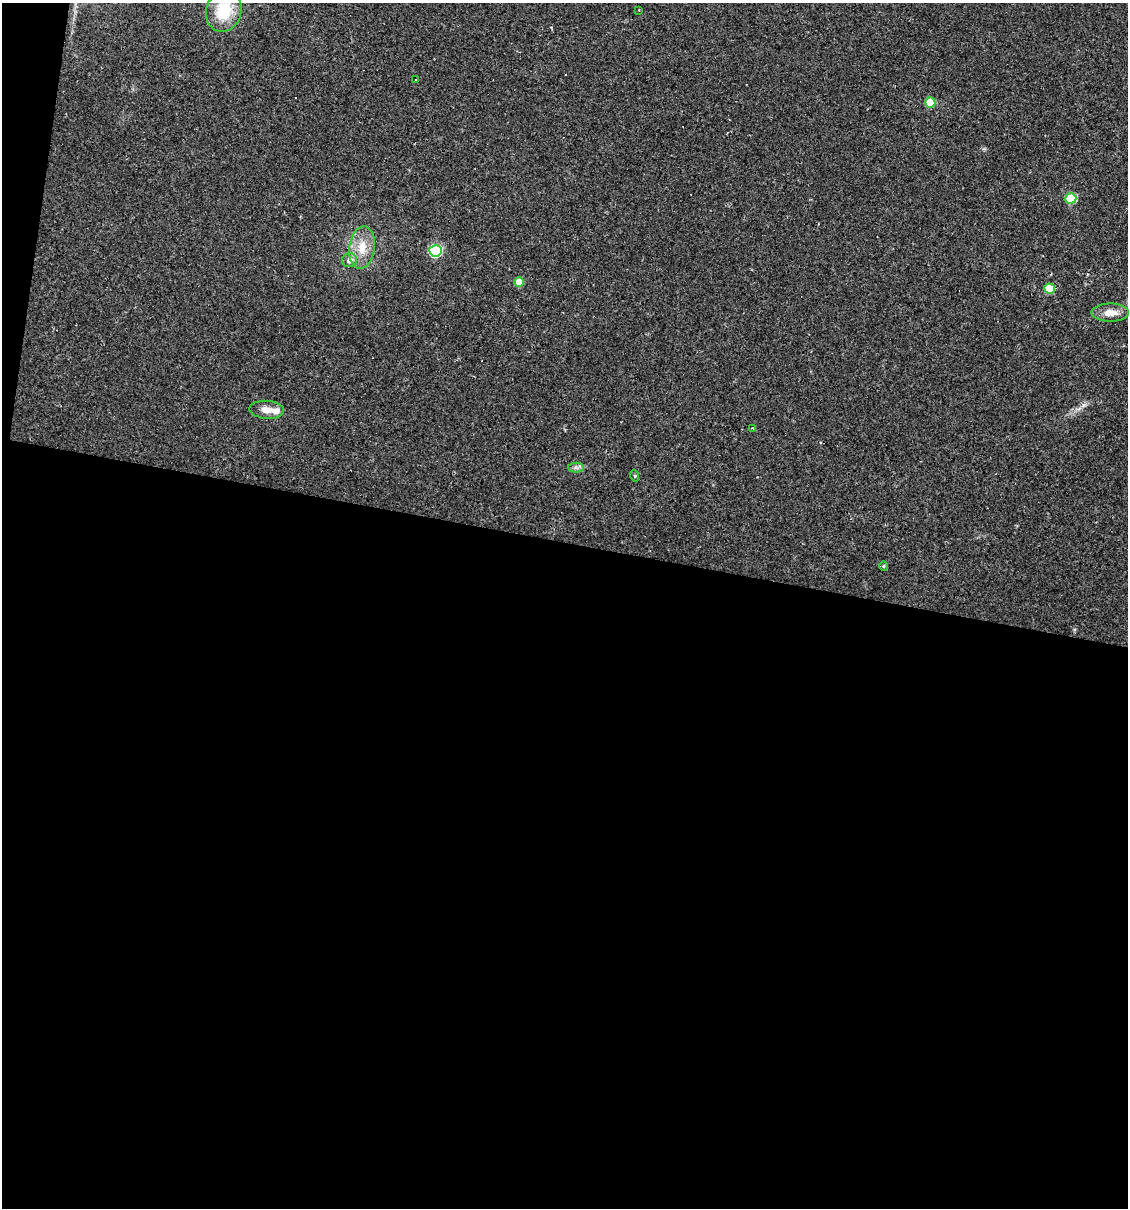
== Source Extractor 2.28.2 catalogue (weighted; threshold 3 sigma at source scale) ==
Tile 13 of 4 x 4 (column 1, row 4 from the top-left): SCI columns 113-1238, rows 1-1206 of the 4843 x 4822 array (HDU 1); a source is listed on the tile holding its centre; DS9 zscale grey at full resolution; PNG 1130 x 1210 px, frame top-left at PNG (2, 3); each listed source drawn as its Kron ellipse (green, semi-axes under 4 px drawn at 4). Shown black and unused: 56% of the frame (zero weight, under 2 of 3 exposures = <1% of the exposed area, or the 3 px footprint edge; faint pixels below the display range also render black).
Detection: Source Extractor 2.28.2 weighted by HDU 2 'WHT'; one run over the whole footprint, this tile lists its part. Background 0.0907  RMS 0.006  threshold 0.0272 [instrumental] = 3 sigma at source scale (4.5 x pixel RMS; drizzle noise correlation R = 1.50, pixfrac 1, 0.05/0.05 arcsec/px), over >= 5 px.
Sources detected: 20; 3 cosmic-ray / hot-pixel residue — neither listed nor drawn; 1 inside a brighter listed object's ellipse — not listed separately; the other 16 listed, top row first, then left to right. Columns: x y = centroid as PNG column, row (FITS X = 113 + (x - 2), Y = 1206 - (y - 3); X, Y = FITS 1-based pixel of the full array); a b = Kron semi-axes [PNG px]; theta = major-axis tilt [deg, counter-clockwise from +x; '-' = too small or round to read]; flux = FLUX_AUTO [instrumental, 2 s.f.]
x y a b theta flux
639 10 2 2 - 0.43
224 11 21 17 72 23
416 79 2 2 - 0.51
930 103 5 5 - 22
1071 198 5 5 - 32
362 247 21 13 82 12
435 251 6 6 - 72
350 260 7 7 - 4.5
519 282 5 4 - 8.3
1049 288 5 5 - 17
1110 313 19 9 0 6.7
267 410 17 9 -4 5.4
752 428 3 3 - 0.74
576 468 7 5 -1 1.7
635 476 6 3 -72 0.66
883 566 5 3 - 0.64